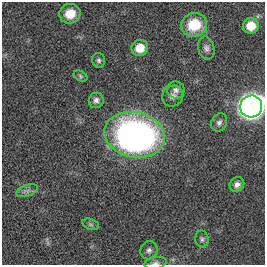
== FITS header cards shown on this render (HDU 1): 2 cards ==
NAXIS1  =                  263
NAXIS2  =                  263

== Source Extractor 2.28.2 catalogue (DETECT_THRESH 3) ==
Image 263 x 263 px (HDU 1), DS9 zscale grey, 1 PNG px = 1 image px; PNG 267 x 267 px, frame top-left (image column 1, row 263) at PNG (2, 2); each listed source drawn as its Kron ellipse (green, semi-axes under 4 px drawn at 4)
Background 0.00404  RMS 0.031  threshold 0.0929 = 3 sigma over >= 5 px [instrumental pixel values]
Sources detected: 19; all 19 listed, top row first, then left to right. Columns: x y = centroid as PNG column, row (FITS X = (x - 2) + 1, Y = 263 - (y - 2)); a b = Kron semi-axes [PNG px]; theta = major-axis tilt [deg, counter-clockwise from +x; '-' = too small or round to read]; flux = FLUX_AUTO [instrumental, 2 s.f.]
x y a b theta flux
70 14 10 10 - 32
194 25 13 12 - 72
251 26 8 8 - 37
140 48 8 8 - 35
206 48 11 8 -78 9.2
99 60 7 6 - 5.5
80 76 7 5 -29 3.6
176 90 9 8 - 8.5
173 96 11 10 - 12
96 100 8 7 - 7.8
251 106 11 11 - 2100
219 122 9 7 64 7.7
135 135 30 22 -12 940
237 185 8 6 40 9.3
27 191 11 5 19 8.3
91 224 9 5 -20 5.3
202 239 8 6 -82 5.4
149 250 9 8 - 8.7
155 263 11 6 10 7.3
At the frame edge (FLAGS 8, measured only in part): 2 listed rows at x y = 251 106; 155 263